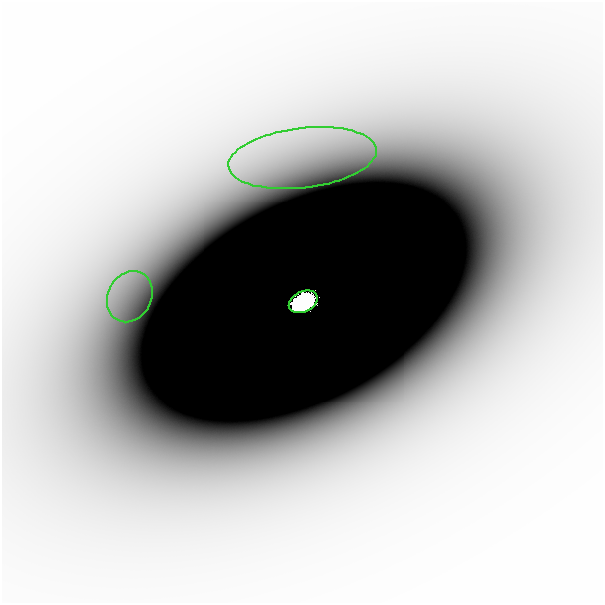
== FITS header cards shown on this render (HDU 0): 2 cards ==
NAXIS1  =                  601
NAXIS2  =                  601

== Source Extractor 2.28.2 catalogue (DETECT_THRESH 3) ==
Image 601 x 601 px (HDU 0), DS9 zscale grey, 1 PNG px = 1 image px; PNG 605 x 605 px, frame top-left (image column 1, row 601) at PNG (2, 2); each listed source drawn as its Kron ellipse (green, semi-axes under 4 px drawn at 4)
Background -6.36e-11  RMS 1.8e-11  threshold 5.55e-11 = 3 sigma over >= 5 px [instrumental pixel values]
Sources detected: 3; all 3 listed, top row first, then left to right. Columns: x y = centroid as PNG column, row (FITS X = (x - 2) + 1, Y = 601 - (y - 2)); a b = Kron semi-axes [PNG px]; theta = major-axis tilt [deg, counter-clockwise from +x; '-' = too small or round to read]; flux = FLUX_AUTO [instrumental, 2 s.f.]
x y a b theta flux
302 158 74 30 7 2.4e-07
130 297 27 21 62 3.9e-08
303 302 15 10 26 2.0e+01